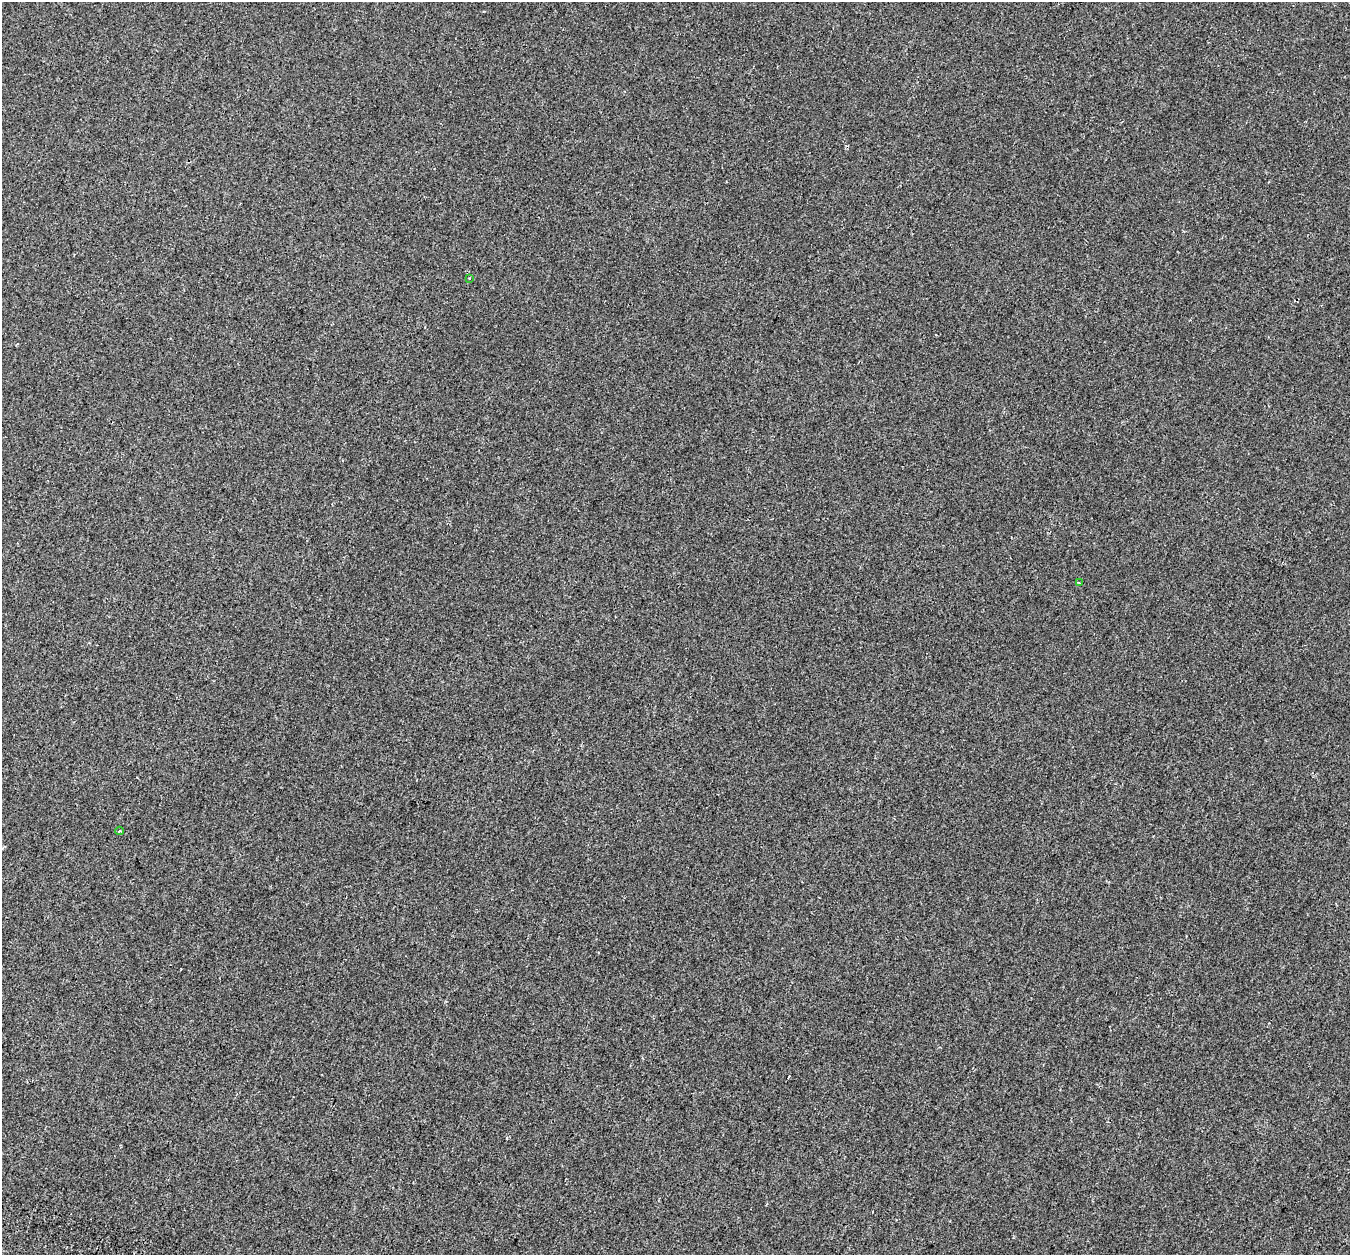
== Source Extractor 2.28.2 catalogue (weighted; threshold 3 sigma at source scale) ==
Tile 7 of 4 x 4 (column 3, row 2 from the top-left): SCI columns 2796-4143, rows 2903-4155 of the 5583 x 5743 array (HDU 1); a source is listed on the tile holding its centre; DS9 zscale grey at full resolution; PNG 1352 x 1257 px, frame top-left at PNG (2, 2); each listed source drawn as its Kron ellipse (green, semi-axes under 4 px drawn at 4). Shown black and unused: <1% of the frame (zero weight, under 2 of 3 exposures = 7% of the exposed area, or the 3 px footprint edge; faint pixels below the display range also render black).
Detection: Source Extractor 2.28.2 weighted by HDU 2 'WHT'; one run over the whole footprint, this tile lists its part. Background 2.12e-04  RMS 0.0045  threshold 0.0204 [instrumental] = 3 sigma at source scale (4.5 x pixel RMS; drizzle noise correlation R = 1.50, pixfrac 1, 0.0396/0.0396 arcsec/px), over >= 5 px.
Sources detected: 3; all 3 listed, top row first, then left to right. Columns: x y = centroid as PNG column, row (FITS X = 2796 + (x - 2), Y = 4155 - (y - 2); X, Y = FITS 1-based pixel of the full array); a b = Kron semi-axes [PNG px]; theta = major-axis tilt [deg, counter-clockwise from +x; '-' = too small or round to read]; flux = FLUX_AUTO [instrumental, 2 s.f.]
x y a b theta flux
469 278 3 2 - 0.32
1079 583 3 2 - 0.31
120 831 4 3 - 0.57